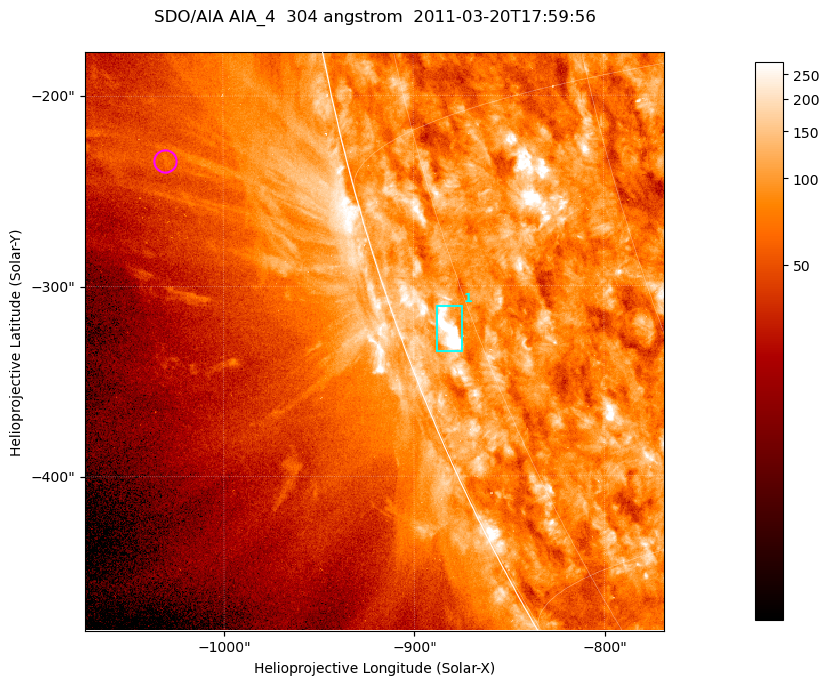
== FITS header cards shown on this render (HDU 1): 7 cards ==
TELESCOP= 'SDO/AIA '           / For AIA: SDO/AIA
INSTRUME= 'AIA_4   '           / For AIA: AIA_ATA1, AIA_ATA2, AIA_ATA3 or AIA_AT
WAVELNTH=                  304 / [angstrom] Wavelength
WAVEUNIT= 'angstrom'           / Wavelength unit: angstrom
DATE-OBS= '2011-03-20T17:59:56.123' / [ISO] Date when observation started; ISO 8
CTYPE1  = 'HPLN-TAN'           / CTYPE1; Typically HPLN
CTYPE2  = 'HPLT-TAN'           / CTYPE2; Typically HPLT

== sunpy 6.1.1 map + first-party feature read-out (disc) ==
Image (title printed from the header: SDO/AIA AIA_4  304 angstrom  2011-03-20T17:59:56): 507 x 507 px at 0.6 arcsec/px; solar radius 964 arcsec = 1606 px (partial field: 1.4% of the solar disc is inside the frame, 44% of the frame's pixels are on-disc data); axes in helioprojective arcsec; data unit not stated in the header (colour bar unlabelled)
Orientation: roll -0.132 deg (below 1 deg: not rotated)
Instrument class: DISC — disc imager (sunpy class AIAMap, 304 A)
Bright regions (active regions / flare kernels): reference = the on-disc median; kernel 5 px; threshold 5 sigma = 146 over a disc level ~84.8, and >= 1.15x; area >= 257 px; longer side >= 6 px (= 3.6 arcsec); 1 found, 1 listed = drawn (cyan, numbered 1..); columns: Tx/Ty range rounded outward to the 2 arcsec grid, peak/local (2 s.f.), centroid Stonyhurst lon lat
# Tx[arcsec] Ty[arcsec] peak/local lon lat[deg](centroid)
1 -888..-874 -334..-310 10 -78 -21
Off-limb structures (1.02-1.3 R_sun): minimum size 128 px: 6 found; the strongest spans PA ~100..105 deg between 1.04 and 1.14 R_sun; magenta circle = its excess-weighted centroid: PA ~105 deg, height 1.1 R_sun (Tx ~-1030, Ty ~-234 arcsec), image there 1.7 x the reference